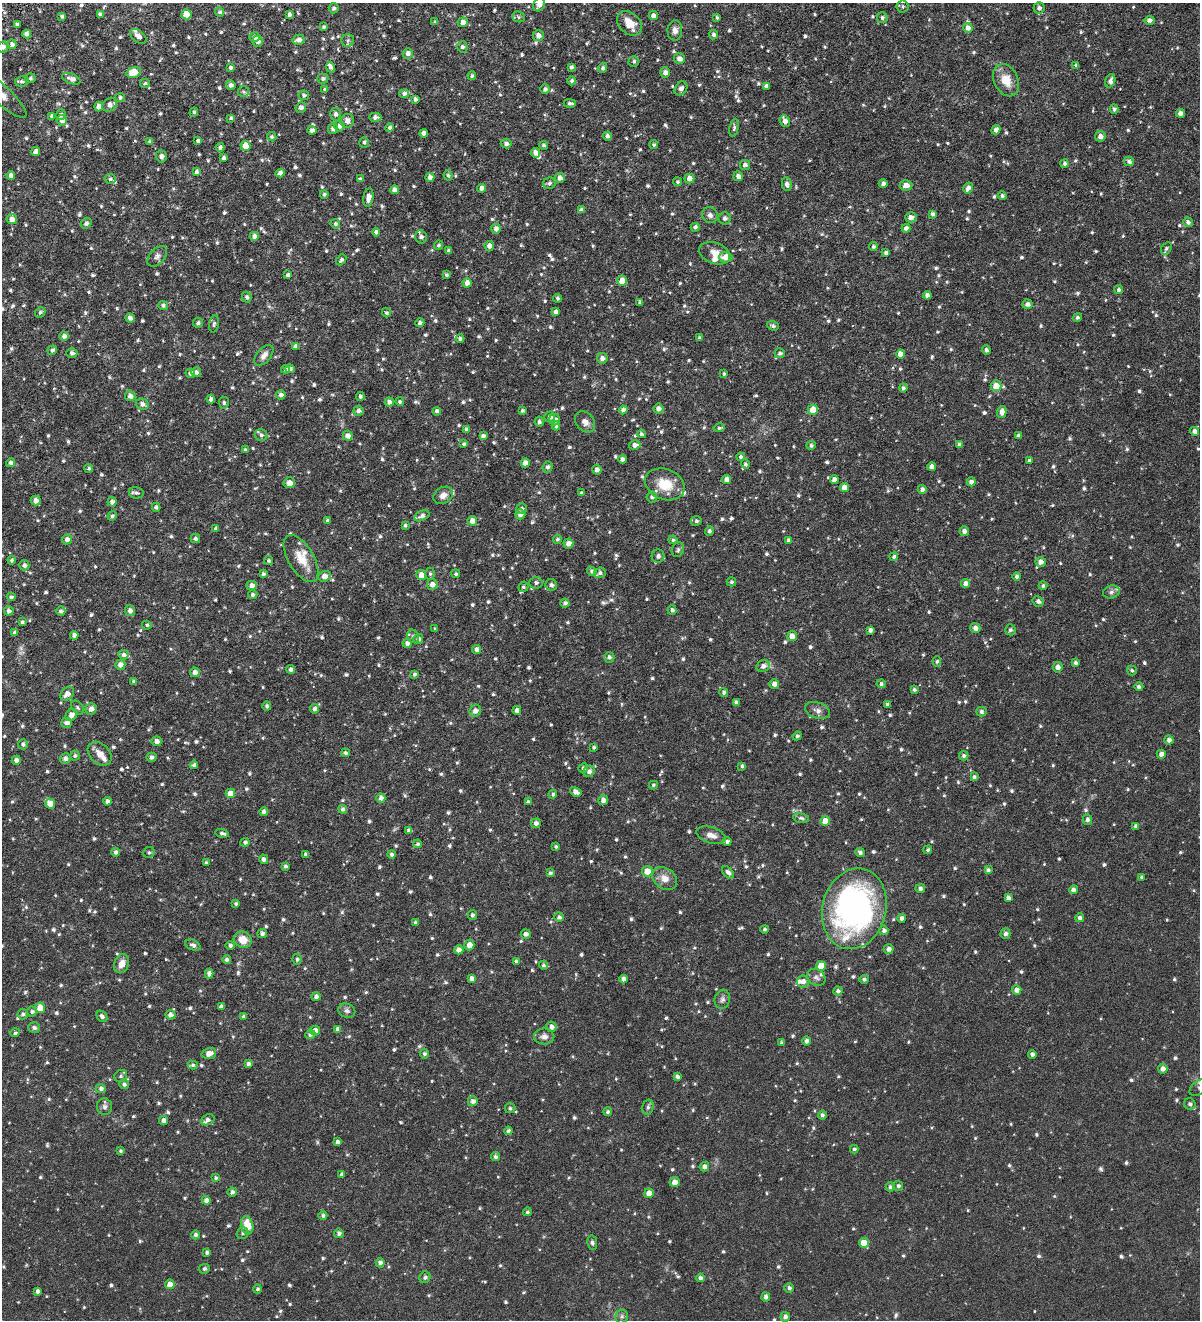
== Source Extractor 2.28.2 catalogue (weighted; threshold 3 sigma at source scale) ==
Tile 11 of 4 x 4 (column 3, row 3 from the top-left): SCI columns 2674-3871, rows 1322-2639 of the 5223 x 5278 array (HDU 1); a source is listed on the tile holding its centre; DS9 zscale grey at full resolution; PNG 1202 x 1322 px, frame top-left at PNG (2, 3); each listed source drawn as its Kron ellipse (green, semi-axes under 4 px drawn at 4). Shown black and unused: <1% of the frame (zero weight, under 4 of 8 exposures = <1% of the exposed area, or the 3 px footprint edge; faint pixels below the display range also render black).
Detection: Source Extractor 2.28.2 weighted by HDU 2 'WHT'; one run over the whole footprint, this tile lists its part. Background 0.0723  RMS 0.0066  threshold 0.0269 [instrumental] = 3 sigma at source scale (4.09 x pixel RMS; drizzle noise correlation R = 1.36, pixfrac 0.8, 0.05/0.05 arcsec/px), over >= 5 px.
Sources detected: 1113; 1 too faint to see at this stretch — neither listed nor drawn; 21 inside a brighter listed object's ellipse — not listed separately; of the other 1091, all 500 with FLUX_AUTO >= 1.09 (the completeness limit of this list) listed and drawn (591 fainter detections not listed), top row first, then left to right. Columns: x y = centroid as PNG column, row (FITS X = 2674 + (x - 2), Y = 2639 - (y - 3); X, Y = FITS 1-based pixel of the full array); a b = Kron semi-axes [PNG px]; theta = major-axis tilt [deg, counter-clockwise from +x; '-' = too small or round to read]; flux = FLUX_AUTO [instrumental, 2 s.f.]
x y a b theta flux
539 5 7 5 59 3
903 7 6 6 - 1.3
334 8 5 5 - 1.7
1039 8 6 5 - 2
220 12 5 4 - 1.5
100 14 4 4 - 1.4
186 14 5 5 - 8.7
289 14 4 3 - 1.6
653 15 4 4 - 2.6
62 16 3 3 - 1.1
518 17 6 5 - 1.1
717 17 4 3 - 1.1
882 18 5 5 - 1.6
1149 20 5 4 - 1.8
435 22 3 3 - 1.3
463 22 5 5 - 3.1
629 23 14 10 -44 9
17 25 4 4 - 2.1
324 27 4 4 - 1.3
968 28 5 4 - 2.6
675 31 10 7 88 2.9
27 34 4 4 - 2.3
538 35 5 5 - 3
713 35 4 4 - 1.6
138 36 9 5 -40 3.5
255 37 5 5 - 2.5
299 40 6 5 - 3
258 41 5 5 - 2.4
348 41 6 6 - 1.4
12 44 5 4 - 2
3 47 5 5 - 2.3
462 47 5 5 - 1.6
408 53 5 5 - 2.4
679 59 5 5 - 2.9
634 61 5 5 - 1.3
1076 65 4 4 - 1.2
231 67 4 3 - 1.3
331 67 5 4 - 1.9
571 67 4 3 - 1.8
603 68 5 4 - 1.5
134 72 7 5 17 8.6
665 72 5 5 - 2.7
472 76 4 4 - 1.3
30 78 5 5 - 1.1
71 79 10 5 -22 2.6
323 79 5 5 - 1.5
1006 80 17 12 -64 9.7
22 81 7 5 9 1.5
572 81 4 4 - 1.6
1110 81 7 5 69 2.5
145 83 5 4 - 1.2
231 85 5 4 - 2.2
767 86 4 4 - 2.3
681 88 7 6 - 2.4
325 89 4 3 - 1.2
545 89 4 4 - 1.7
244 91 5 5 - 1.1
404 94 5 4 - 1.7
2 95 32 9 -43 7.4
304 95 5 5 - 1.3
120 97 5 4 - 1.2
415 99 4 4 - 2.1
570 103 6 4 0 1.6
110 105 8 6 35 3
99 107 4 4 - 2.9
301 108 5 5 - 2.6
1114 109 4 4 - 1.7
194 112 4 4 - 1.2
1180 113 4 4 - 2.8
335 114 6 5 - 2
61 115 5 5 - 1.7
52 116 4 4 - 2.4
375 117 6 4 2 1.6
231 118 4 3 - 1.5
62 120 5 5 - 2.9
347 121 7 6 - 3.5
785 121 6 5 - 2.9
339 126 5 5 - 2.2
389 128 4 4 - 1.6
734 128 9 4 79 1.2
333 129 5 5 - 2.5
312 130 4 4 - 2.4
996 130 5 4 - 2.3
424 133 4 4 - 2.6
607 136 4 4 - 1.8
1100 136 5 5 - 2.9
272 137 5 4 - 1.1
198 141 4 3 - 1.4
150 142 4 4 - 1.5
364 142 5 5 - 1.2
506 144 5 4 - 1.9
544 145 4 4 - 1.3
654 145 4 4 - 1.2
245 146 5 5 - 7
220 147 4 4 - 1.5
35 151 5 4 - 2.1
535 153 5 4 - 3.2
161 156 6 5 - 2.5
224 158 4 4 - 2
1129 161 5 4 - 1.8
1065 163 4 4 - 1.3
745 165 5 5 - 2.1
196 172 4 3 - 1.3
280 173 4 4 - 2.6
11 175 4 4 - 2.5
448 175 5 4 - 1.1
738 176 5 4 - 2.4
430 177 4 4 - 2.7
560 178 5 5 - 3
689 178 5 5 - 3.6
110 179 5 5 - 1.5
360 179 4 3 - 1.3
678 182 4 4 - 1.1
549 183 6 6 - 1.6
787 184 7 5 -78 2
883 184 4 4 - 1.9
906 185 6 5 - 3.7
482 188 4 4 - 2.8
968 188 6 4 60 2.4
394 190 4 4 - 3.3
324 194 4 4 - 1.3
1002 196 4 4 - 1.3
368 197 9 5 81 4.1
581 210 4 4 - 1.7
933 214 4 4 - 2.1
710 215 8 7 - 2.3
911 217 6 5 - 3.2
725 218 6 6 - 1.8
12 219 5 5 - 3.2
1188 222 5 4 - 1.8
86 223 6 5 - 1.7
335 224 5 4 - 1.3
695 227 4 4 - 1.7
906 228 4 4 - 2.6
496 229 5 4 - 2.6
376 232 4 4 - 1.9
254 236 5 4 - 2.6
421 237 6 5 - 2.3
439 245 4 4 - 1.2
489 246 5 4 - 2.8
873 246 4 4 - 1.4
1166 248 7 5 59 1.4
449 251 3 3 - 1.4
714 253 16 10 -21 5.1
886 253 4 3 - 1.6
157 256 12 7 48 2.6
726 257 6 5 - 6.7
341 260 6 4 49 1.3
288 275 4 4 - 1.9
446 275 4 3 - 1.3
622 281 5 5 - 5.9
467 283 4 4 - 4.1
1119 290 4 4 - 1.3
927 295 4 4 - 2.5
247 297 5 4 - 1.5
557 298 4 4 - 1.3
640 302 4 3 - 1.5
1028 304 5 5 - 2.1
163 305 5 4 - 1.4
40 312 6 4 47 1.2
556 312 4 4 - 2.6
386 313 5 4 - 1.4
1077 317 4 4 - 1.4
130 318 5 4 - 2.4
198 323 5 4 - 1.5
420 323 4 4 - 1.6
214 324 8 5 80 1.4
773 326 6 4 -21 1.2
64 336 4 4 - 2.3
700 338 4 3 - 1.3
460 339 4 4 - 1.5
296 346 4 4 - 2.2
52 350 5 4 - 1.8
986 350 4 4 - 1.6
72 353 5 5 - 1.9
780 353 5 5 - 1.5
900 354 4 4 - 4
264 355 12 7 50 3
602 358 5 5 - 2.8
285 369 4 4 - 1.5
290 369 5 4 - 1.6
196 372 5 5 - 1.9
190 373 5 4 - 1.8
724 374 4 4 - 1.2
996 386 5 5 - 6.5
903 388 4 4 - 1.5
281 395 4 4 - 2.2
130 396 5 5 - 2.6
360 396 4 4 - 1.4
211 399 4 4 - 1.9
389 402 4 4 - 2.4
400 402 4 4 - 1.1
224 403 6 5 - 1.2
142 404 6 5 - 2.5
658 409 5 5 - 2.5
623 410 4 4 - 2
813 410 5 5 - 7.9
359 411 5 5 - 2
437 411 4 4 - 1.7
522 411 3 3 - 1.2
1002 412 6 4 73 3.6
550 417 5 5 - 1.8
554 420 5 5 - 2.1
539 422 5 5 - 1.6
585 422 11 9 -49 3.2
556 426 4 4 - 1.9
719 428 5 4 - 1.1
466 430 4 4 - 1.7
1194 431 4 4 - 2.5
641 434 4 4 - 1.3
261 435 6 5 - 1.8
348 436 5 4 - 3
483 436 4 4 - 2.1
1018 436 4 4 - 2.2
464 444 4 4 - 1.2
959 444 4 4 - 1.8
635 445 6 4 17 2.5
811 445 5 4 - 1.3
245 450 3 3 - 1.1
741 457 4 4 - 1.3
622 459 4 4 - 2.2
1029 461 3 3 - 1.4
11 463 4 4 - 1.9
525 463 4 4 - 4.1
745 464 5 4 - 1.2
547 467 5 5 - 1.7
932 467 4 4 - 3.7
89 468 4 4 - 1.2
597 470 5 4 - 2.8
727 479 4 4 - 4.1
834 480 4 4 - 2.6
971 482 4 4 - 2.3
289 483 6 5 - 3.7
665 484 20 15 -22 14
844 488 4 4 - 4.8
922 489 4 4 - 2
136 493 7 5 -9 1.5
581 493 4 4 - 1.4
443 495 10 8 32 3.8
652 497 5 5 - 1.7
36 501 5 5 - 2.9
112 502 5 4 - 2.1
156 507 4 4 - 1.3
522 509 5 5 - 1.5
520 514 5 5 - 2.8
112 516 5 4 - 1.3
422 516 8 5 25 2
327 520 4 3 - 1.2
472 521 5 5 - 3.6
696 521 5 5 - 1.3
405 525 4 4 - 1.2
215 528 4 4 - 1.2
709 531 5 4 - 1.5
964 531 5 4 - 2.5
195 538 5 4 - 1.3
67 539 5 5 - 2.2
557 539 4 4 - 1.3
673 540 4 4 - 1.1
789 541 4 4 - 2.1
568 543 5 5 - 3.7
678 550 8 6 66 1.2
658 556 6 6 - 2.4
894 557 4 4 - 1.4
301 559 26 12 -59 11
12 560 4 4 - 1.3
268 561 4 3 - 1.1
1040 562 5 5 - 3.3
24 565 5 5 - 1.9
592 571 5 4 - 1.7
600 573 5 5 - 1.6
263 574 4 4 - 1.2
430 574 6 5 - 1.1
456 574 4 4 - 1.1
421 575 5 5 - 5.1
325 576 6 5 - 4.7
1017 576 4 4 - 1.6
731 582 5 4 - 1.1
536 583 6 6 - 1.9
966 583 4 4 - 3
432 584 5 5 - 3.4
252 585 5 4 - 2.6
551 585 6 5 - 1.9
1043 586 4 4 - 1.4
523 587 5 5 - 1.1
1111 592 8 6 17 1.7
253 595 4 4 - 1.7
11 597 4 4 - 1.2
1038 601 5 5 - 2.2
565 603 4 4 - 1.9
672 610 5 4 - 1.5
9 611 5 4 - 1.9
61 611 5 4 - 1.7
130 611 5 5 - 2.5
22 622 4 4 - 1.1
147 625 5 4 - 1.1
975 628 5 5 - 3
435 629 3 3 - 1.1
870 630 4 4 - 2
1010 630 5 5 - 1.4
14 633 4 4 - 1.2
74 635 4 4 - 2.4
413 636 7 5 -66 1.7
792 636 5 5 - 4.6
418 639 5 5 - 2.2
407 643 5 4 - 2.3
477 649 4 4 - 2.6
124 655 5 5 - 1.9
609 657 5 5 - 1.7
937 661 5 4 - 1.2
1075 663 4 3 - 1.6
120 665 5 5 - 3.3
763 666 7 6 - 2.8
1058 667 5 5 - 2.7
291 669 4 4 - 1.8
1132 670 5 4 - 1.1
195 672 5 5 - 2.9
415 674 4 4 - 1.4
134 681 4 4 - 1.2
774 684 5 4 - 2.9
881 684 4 4 - 1.4
1139 687 4 4 - 1.7
914 690 4 4 - 1.3
724 692 5 4 - 1.3
67 694 7 5 41 3.5
736 702 4 4 - 1.5
887 704 4 4 - 1.3
267 706 4 4 - 1.3
77 708 8 5 -51 1.2
91 709 6 5 - 2.9
315 709 5 4 - 2.2
517 710 4 4 - 2.2
817 710 13 8 -18 2.9
475 711 6 5 - 2.8
981 712 5 5 - 1.7
71 715 6 5 - 3.2
67 723 5 5 - 2.2
797 736 4 4 - 1.2
1169 740 4 4 - 2.5
157 741 5 5 - 2.7
23 744 5 5 - 1.4
594 747 4 3 - 1.2
346 753 4 4 - 1.3
100 754 13 10 -44 4.9
1161 754 4 4 - 2.6
75 756 5 4 - 1.2
964 756 4 4 - 1.5
151 757 5 4 - 1.7
65 758 5 5 - 2.1
16 760 4 4 - 2.3
194 765 4 4 - 1.6
742 766 4 4 - 1.2
583 768 5 4 - 1.5
589 771 6 5 - 2.4
974 777 4 4 - 1.3
653 785 5 4 - 1.1
576 792 6 4 -29 2.8
230 793 5 4 - 6.5
553 794 5 4 - 1.1
381 798 5 4 - 2.3
603 800 5 4 - 2.9
107 801 4 4 - 2.5
528 802 4 3 - 1.5
50 804 5 5 - 6.4
343 809 4 4 - 1.7
264 812 4 4 - 2.3
801 818 8 5 -10 1.2
1087 820 5 4 - 1.6
825 821 5 5 - 8.3
536 823 5 4 - 2.2
1136 826 4 3 - 1.7
409 831 4 4 - 2.2
222 833 6 4 -13 1.7
711 835 15 8 -17 4.4
245 842 4 4 - 1.6
727 842 4 4 - 1.6
418 844 4 4 - 1.2
556 847 3 3 - 1.1
928 850 4 4 - 1.2
115 852 4 4 - 1.7
149 852 6 5 - 1.2
860 853 5 4 - 1.6
305 854 4 3 - 1.1
392 854 4 4 - 1.6
264 859 5 4 - 2.1
206 863 4 4 - 1.3
285 866 4 3 - 1.5
988 870 4 4 - 1.4
647 871 5 5 - 6.3
728 872 7 4 -47 2.2
550 873 4 3 - 1.4
1142 877 4 4 - 1.2
665 878 13 10 -36 5.3
920 889 4 4 - 1.8
1073 890 4 4 - 2.6
1008 898 4 4 - 2.1
236 904 4 4 - 1.3
854 909 41 32 75 170
472 915 5 4 - 1.5
559 917 5 4 - 1.6
902 918 4 4 - 1.7
1080 918 4 4 - 2
415 923 4 4 - 1.1
764 929 4 4 - 1.2
884 930 5 4 - 1.8
262 933 5 4 - 1.8
526 934 5 5 - 2.4
1005 934 5 5 - 1.9
243 940 9 8 - 7.1
193 945 8 5 -25 2
230 945 5 4 - 1.6
469 945 5 5 - 4.9
889 949 5 4 - 2.7
459 950 4 4 - 3.3
297 959 5 4 - 1.2
227 960 4 4 - 1.7
516 962 4 4 - 1.4
122 964 10 7 66 4.3
543 965 4 4 - 1.2
821 966 5 5 - 8.7
209 973 5 4 - 2.6
816 977 10 7 -32 2.2
472 978 4 4 - 2.5
623 979 4 4 - 2.7
864 979 5 4 - 1.3
803 981 6 6 - 2.5
1017 990 4 4 - 2.9
838 991 5 4 - 1.7
316 997 4 4 - 2
722 999 9 7 74 2.1
221 1006 4 4 - 2
40 1008 5 5 - 6.4
347 1011 9 7 -23 1.8
32 1012 5 5 - 1.3
23 1014 5 5 - 1.6
171 1015 5 4 - 2.4
102 1016 6 4 -52 1.8
243 1016 4 4 - 1.2
551 1027 5 5 - 2.4
34 1028 6 5 - 1.9
337 1029 4 3 - 1.8
315 1031 5 4 - 3.7
15 1033 5 4 - 1.3
310 1035 5 4 - 1.6
544 1036 10 8 -1 2.7
807 1041 4 4 - 1.9
781 1043 3 3 - 1.2
209 1053 7 5 16 4.4
424 1054 5 4 - 1.4
1032 1054 4 4 - 1.8
248 1064 4 4 - 1.7
193 1065 5 4 - 1.1
1163 1069 5 5 - 3.1
121 1076 7 5 34 1.4
677 1076 4 4 - 1.7
124 1084 5 4 - 1.5
1199 1087 11 6 38 2.6
101 1089 5 4 - 1.8
473 1101 5 5 - 2.5
1190 1104 6 5 - 1.6
105 1107 8 7 - 1.7
648 1107 8 5 75 1.4
510 1108 5 5 - 1.1
608 1112 4 4 - 1.2
822 1115 4 4 - 1.5
164 1120 4 4 - 2.8
208 1120 7 5 25 1.9
508 1131 4 4 - 1.5
337 1142 4 4 - 1.9
854 1149 4 4 - 1.1
121 1151 4 4 - 1.1
495 1157 4 4 - 1.6
704 1166 5 4 - 2.3
342 1174 3 3 - 1.3
216 1178 4 4 - 1.3
675 1182 5 5 - 4.2
898 1186 5 4 - 1.5
890 1187 4 4 - 1.2
232 1192 4 4 - 1.9
649 1193 4 4 - 5
206 1200 4 4 - 2.6
527 1212 4 4 - 1.1
323 1216 4 4 - 1.5
247 1225 9 6 -78 10
243 1233 6 5 - 1.2
339 1233 5 4 - 1.6
195 1235 4 4 - 1.6
592 1243 7 5 -82 1.2
864 1243 5 5 - 8.1
207 1252 4 4 - 1.4
380 1263 4 4 - 2.3
204 1269 5 4 - 1.2
425 1277 6 5 - 1.4
700 1278 4 4 - 2
170 1284 5 5 - 4.4
789 1288 5 4 - 1.6
257 1289 4 4 - 1.2
38 1291 4 4 - 1.8
766 1297 4 4 - 2.5
622 1317 7 6 - 1.4
785 1317 5 4 - 2.1
Isophote crosses this tile's border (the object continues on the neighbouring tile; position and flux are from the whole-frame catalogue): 4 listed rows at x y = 539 5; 3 47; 2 95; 1199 1087